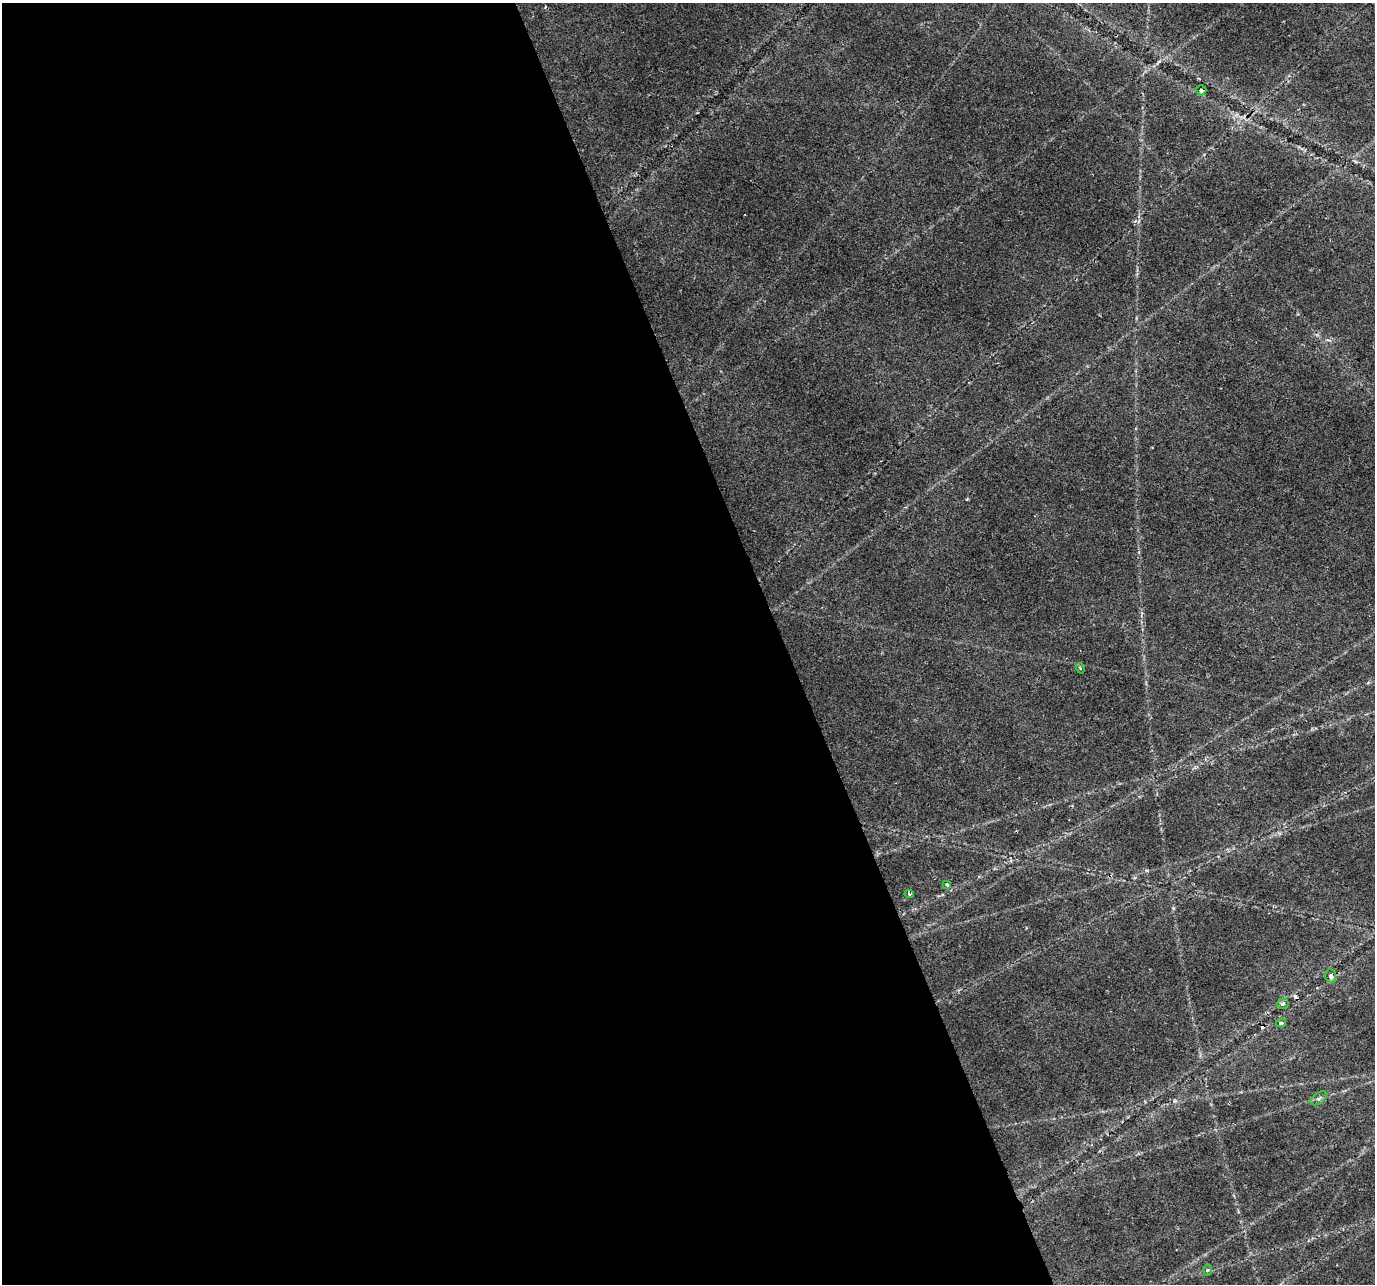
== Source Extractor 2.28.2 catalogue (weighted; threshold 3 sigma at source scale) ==
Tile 9 of 4 x 4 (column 1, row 3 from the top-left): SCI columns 2-1374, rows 1411-2692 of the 5492 x 5329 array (HDU 1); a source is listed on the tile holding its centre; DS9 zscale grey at full resolution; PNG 1377 x 1286 px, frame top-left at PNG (2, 3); each listed source drawn as its Kron ellipse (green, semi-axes under 4 px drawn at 4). Shown black and unused: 57% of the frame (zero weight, under 2 of 3 exposures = <1% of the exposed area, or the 3 px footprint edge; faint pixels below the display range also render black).
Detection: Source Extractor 2.28.2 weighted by HDU 2 'WHT'; one run over the whole footprint, this tile lists its part. Background 0.0273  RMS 0.0036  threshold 0.0163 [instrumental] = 3 sigma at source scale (4.5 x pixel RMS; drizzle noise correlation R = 1.50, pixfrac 1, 0.0396/0.0396 arcsec/px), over >= 5 px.
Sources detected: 11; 2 cosmic-ray / hot-pixel residue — neither listed nor drawn; the other 9 listed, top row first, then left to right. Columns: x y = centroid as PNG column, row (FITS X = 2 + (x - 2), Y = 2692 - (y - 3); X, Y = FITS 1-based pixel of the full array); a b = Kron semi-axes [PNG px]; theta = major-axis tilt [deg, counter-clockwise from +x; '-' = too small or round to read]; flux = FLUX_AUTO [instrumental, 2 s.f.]
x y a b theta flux
1201 90 5 5 - 1.1
1080 668 5 3 - 0.42
947 885 4 3 - 1.1
909 894 4 3 - 0.61
1331 976 7 5 -86 1.6
1283 1004 5 5 - 0.93
1281 1023 5 4 - 0.6
1319 1098 9 5 37 1
1207 1270 6 4 88 0.56
Overlapping masked pixels (flux is a lower limit): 2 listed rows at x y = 1201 90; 1331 976